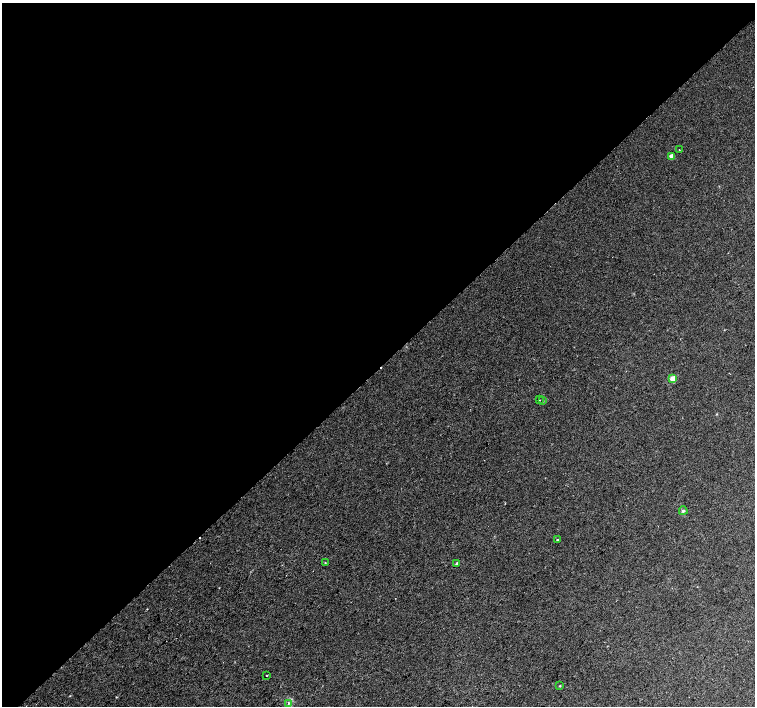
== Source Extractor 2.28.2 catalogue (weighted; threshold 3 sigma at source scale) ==
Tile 2 of 4 x 4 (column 2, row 1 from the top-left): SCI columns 1544-3049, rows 4480-5887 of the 6093 x 6076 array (HDU 1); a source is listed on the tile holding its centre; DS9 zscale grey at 2 x 2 block average (1 PNG px = mean of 2 x 2 image px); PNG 757 x 708 px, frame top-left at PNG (2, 3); each listed source drawn as its Kron ellipse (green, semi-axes under 4 px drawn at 4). Shown black and unused: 52% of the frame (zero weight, under 2 of 3 exposures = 2% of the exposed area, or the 3 px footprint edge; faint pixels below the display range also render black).
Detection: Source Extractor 2.28.2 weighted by HDU 2 'WHT'; one run over the whole footprint, this tile lists its part. Background 0.00501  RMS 0.0038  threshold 0.0171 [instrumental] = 3 sigma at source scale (4.5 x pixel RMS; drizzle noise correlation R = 1.50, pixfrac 1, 0.0396/0.0396 arcsec/px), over >= 5 px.
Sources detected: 14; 2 cosmic-ray / hot-pixel residue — neither listed nor drawn; the other 12 listed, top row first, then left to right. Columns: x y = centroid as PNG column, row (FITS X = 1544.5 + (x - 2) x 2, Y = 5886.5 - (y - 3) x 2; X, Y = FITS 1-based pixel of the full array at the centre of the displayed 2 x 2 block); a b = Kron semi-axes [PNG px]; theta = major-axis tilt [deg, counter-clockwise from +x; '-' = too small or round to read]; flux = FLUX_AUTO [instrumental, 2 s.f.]
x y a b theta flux
679 150 2 2 - 0.38
671 156 4 3 - 2.8
673 379 4 3 - 8
539 400 2 2 - 0.57
543 401 2 2 - 0.59
683 511 4 4 - 1.5
557 540 2 2 - 1.5
325 563 3 2 - 0.52
457 563 4 3 - 1.2
267 675 2 2 - 1.7
560 686 3 2 - 0.63
288 703 4 3 - 1